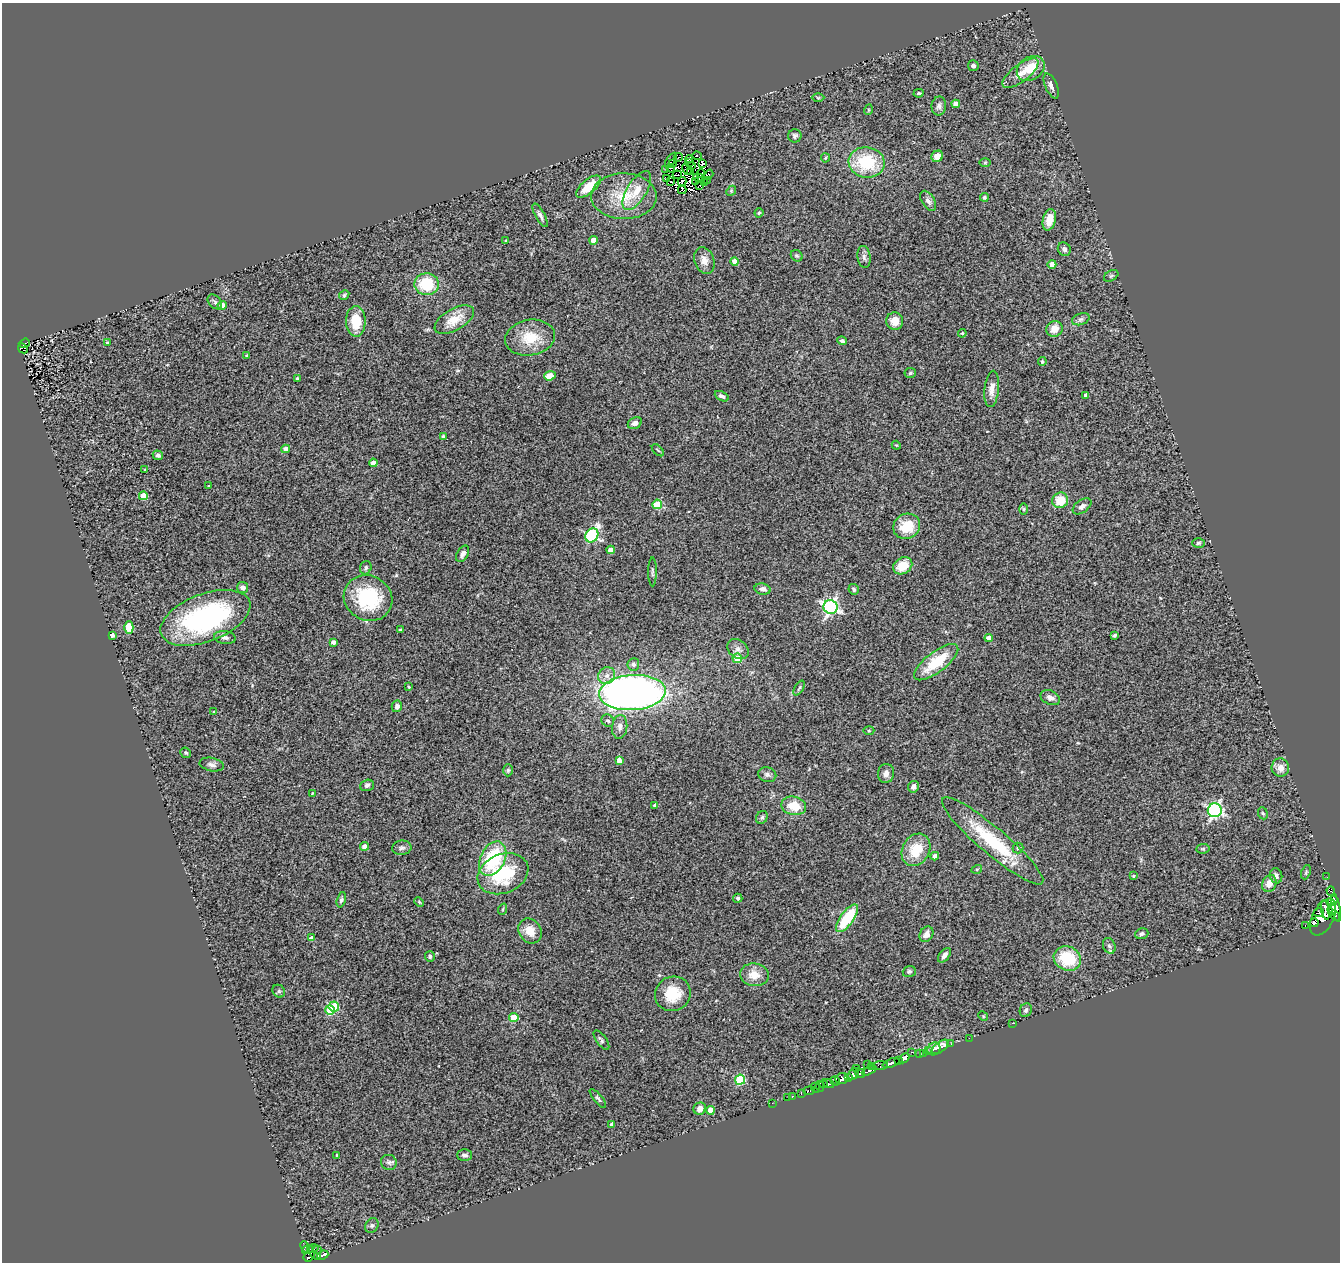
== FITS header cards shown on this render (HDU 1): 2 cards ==
NAXIS1  =                 1338
NAXIS2  =                 1260

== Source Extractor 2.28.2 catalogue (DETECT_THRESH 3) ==
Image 1338 x 1260 px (HDU 1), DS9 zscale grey, 1 PNG px = 1 image px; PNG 1342 x 1264 px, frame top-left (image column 1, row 1260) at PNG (2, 3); each listed source drawn as its Kron ellipse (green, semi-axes under 4 px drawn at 4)
Background 0.716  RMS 0.16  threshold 0.495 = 3 sigma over >= 5 px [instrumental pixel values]
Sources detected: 252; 14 with non-positive FLUX_AUTO (blend fragments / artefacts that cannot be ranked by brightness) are neither listed nor drawn; the other 238 listed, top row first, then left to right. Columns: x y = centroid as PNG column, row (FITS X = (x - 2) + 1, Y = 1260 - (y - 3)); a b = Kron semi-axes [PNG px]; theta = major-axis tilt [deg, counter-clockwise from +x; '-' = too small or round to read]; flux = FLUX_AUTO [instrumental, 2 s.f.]
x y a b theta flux
973 66 5 5 - 36
1031 68 15 11 34 220
1020 73 21 8 37 120
1051 86 13 6 -66 49
919 93 5 3 - 15
818 98 6 4 0 15
956 104 4 4 - 98
939 106 9 7 87 41
868 110 5 3 - 10
795 136 7 6 - 27
697 156 5 2 - 21
937 156 6 5 - 110
678 157 4 2 - 6.9
825 158 4 4 - 12
689 159 4 2 - 2.9
671 160 8 2 54 82
867 162 18 15 -8 590
690 163 3 2 - 19
703 163 4 2 - 8.6
985 163 5 3 - 12
672 164 3 2 - 2.2
692 165 3 2 - 14
671 168 4 2 - 2.3
666 169 4 2 - 22
687 170 6 3 -59 17
691 171 3 2 - 12
701 174 4 2 - 18
677 175 5 2 - 7.1
709 175 5 2 - 38
666 178 3 2 - 21
698 178 5 2 - 36
707 180 3 2 - 14
696 181 3 2 - 18
671 182 3 2 - 23
682 182 5 2 - 8.2
704 182 3 2 - 14
699 185 2 2 - 8
589 186 15 7 41 230
637 190 22 9 58 190
682 190 4 3 - 16
731 191 5 4 - 15
624 196 33 23 -1 460
984 197 4 4 - 22
928 201 11 6 -59 42
759 213 5 4 - 18
540 215 13 5 -61 39
1049 220 11 6 76 140
594 240 4 4 - 140
506 241 3 3 - 16
1064 249 7 6 - 38
797 256 6 5 - 19
864 257 11 6 -82 41
704 260 13 10 -70 95
735 261 4 4 - 92
1052 264 4 4 - 170
1111 276 8 5 30 21
427 284 12 11 - 430
344 295 5 4 - 16
215 302 8 6 -46 29
222 305 4 4 - 89
1081 319 9 5 18 30
454 320 22 10 30 210
356 321 15 9 -89 330
895 321 8 8 - 140
1054 329 8 7 - 120
962 333 4 4 - 14
530 338 25 18 9 340
842 341 5 4 - 29
24 343 6 3 20 36
107 343 3 3 - 24
23 348 5 2 - 11
246 355 3 3 - 12
1042 362 4 3 - 15
910 373 5 5 - 19
550 376 6 4 18 240
297 378 4 3 - 14
992 389 18 7 84 94
1085 395 4 3 - 22
722 396 7 4 -27 31
635 423 7 5 29 46
443 436 4 3 - 24
896 445 5 3 - 9.3
286 449 4 4 - 72
658 450 7 2 -45 11
158 455 5 5 - 28
373 463 4 4 - 89
145 470 3 3 - 8.6
209 486 3 3 - 8.5
143 496 4 4 - 230
1060 500 8 7 - 250
657 504 5 5 - 470
1082 506 10 6 37 45
1024 509 6 4 90 14
907 526 14 12 30 310
592 535 7 6 - 1400
1198 543 6 5 - 20
611 550 4 4 - 120
463 554 9 5 60 51
903 566 10 8 31 210
366 568 7 5 64 25
652 572 14 3 90 23
242 587 6 5 - 50
763 589 8 5 -10 48
854 589 5 5 - 19
368 598 25 22 -29 800
830 607 7 7 - 2900
205 618 47 24 21 1900
129 627 6 4 -90 320
400 630 4 3 - 11
112 635 4 4 - 58
1115 635 4 3 - 20
225 637 11 6 -9 42
989 638 4 4 - 87
333 642 4 4 - 30
738 649 12 9 -39 61
737 658 5 5 - 220
936 662 27 10 37 430
633 664 6 6 - 33
607 676 9 8 - 64
409 687 4 3 - 12
799 688 8 3 58 18
632 693 33 17 4 7300
1050 698 10 7 -24 55
397 706 6 5 - 42
213 712 3 3 - 11
608 721 7 5 -38 25
620 727 12 7 83 59
869 731 5 3 - 10
186 753 5 5 - 19
619 760 4 4 - 72
212 765 12 6 -11 45
1280 768 9 8 - 86
508 770 6 5 - 18
886 773 9 8 - 60
767 775 9 7 -15 34
367 785 7 5 18 32
913 787 6 5 - 55
312 793 3 2 - 9.5
655 805 4 3 - 45
794 806 12 9 -13 230
1215 810 7 7 - 2300
1263 813 6 5 - 18
762 817 7 5 56 23
993 841 65 13 -40 760
364 846 4 4 - 75
402 848 9 7 8 34
1018 848 5 5 - 19
1203 849 7 4 7 13
916 850 17 13 60 310
935 856 4 4 - 57
493 859 18 12 63 740
977 869 5 3 - 10
1306 872 7 4 67 16
503 874 26 19 23 680
1133 876 4 3 - 9.7
1276 876 7 6 - 40
1327 877 2 2 - 5.7
1269 883 9 7 68 110
1331 891 4 3 - 490
738 898 4 4 - 20
341 900 8 4 75 26
1333 901 5 3 - 710
419 902 5 3 - 11
1336 908 14 4 -79 2100
503 909 6 3 71 12
1325 910 10 3 -79 740
1332 910 6 3 78 1400
1319 913 5 3 - 300
1335 915 5 3 - 490
1323 917 20 10 64 2100
847 918 16 6 54 550
1314 923 4 3 - 470
1305 925 3 2 - 100
530 931 13 11 -55 150
926 934 8 6 58 66
1142 934 7 5 20 28
312 938 4 4 - 79
1109 946 8 6 -66 32
944 955 8 5 53 47
430 956 5 5 - 21
1067 958 14 12 -27 500
909 971 6 5 - 22
754 975 14 11 -6 150
279 991 7 5 -46 20
673 994 18 17 - 330
334 1006 5 5 - 500
330 1010 5 4 - 320
1026 1010 7 5 64 26
983 1016 5 4 - 11
514 1018 4 4 - 440
1012 1023 3 2 - 28
969 1038 2 2 - 12
601 1040 11 5 -53 26
951 1044 3 2 - 16
940 1047 10 5 36 94
934 1049 7 6 - 39
928 1051 2 2 - 32
911 1052 3 2 - 26
924 1053 3 2 - 22
919 1054 3 2 - 25
904 1058 6 4 44 1200
899 1060 3 2 - 56
891 1063 9 3 20 590
867 1064 2 2 - 8.9
880 1065 7 4 1 36
872 1066 2 2 - 30
856 1069 3 2 - 47
869 1070 8 3 28 310
853 1074 6 4 54 310
860 1074 5 3 - 340
849 1078 3 3 - 140
842 1079 6 5 - 1400
740 1080 5 5 - 670
835 1081 5 2 - 130
823 1084 4 3 - 130
829 1084 6 3 -23 170
820 1086 5 4 - 480
815 1088 5 3 - 44
809 1091 5 3 - 110
801 1093 3 2 - 170
792 1096 3 3 - 100
598 1098 12 4 -50 25
788 1098 3 2 - 14
772 1103 3 2 - 11
700 1109 6 6 - 71
710 1110 4 4 - 140
612 1124 4 3 - 45
336 1155 3 2 - 8.1
464 1155 7 6 - 35
389 1162 8 7 - 35
372 1225 8 6 58 27
305 1247 6 4 -64 160
313 1248 6 2 13 82
318 1249 3 3 - 11
308 1250 6 3 19 48
323 1255 5 3 - 210
308 1257 4 3 - 220
317 1257 4 3 - 160
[14 non-positive-flux detections neither listed nor drawn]